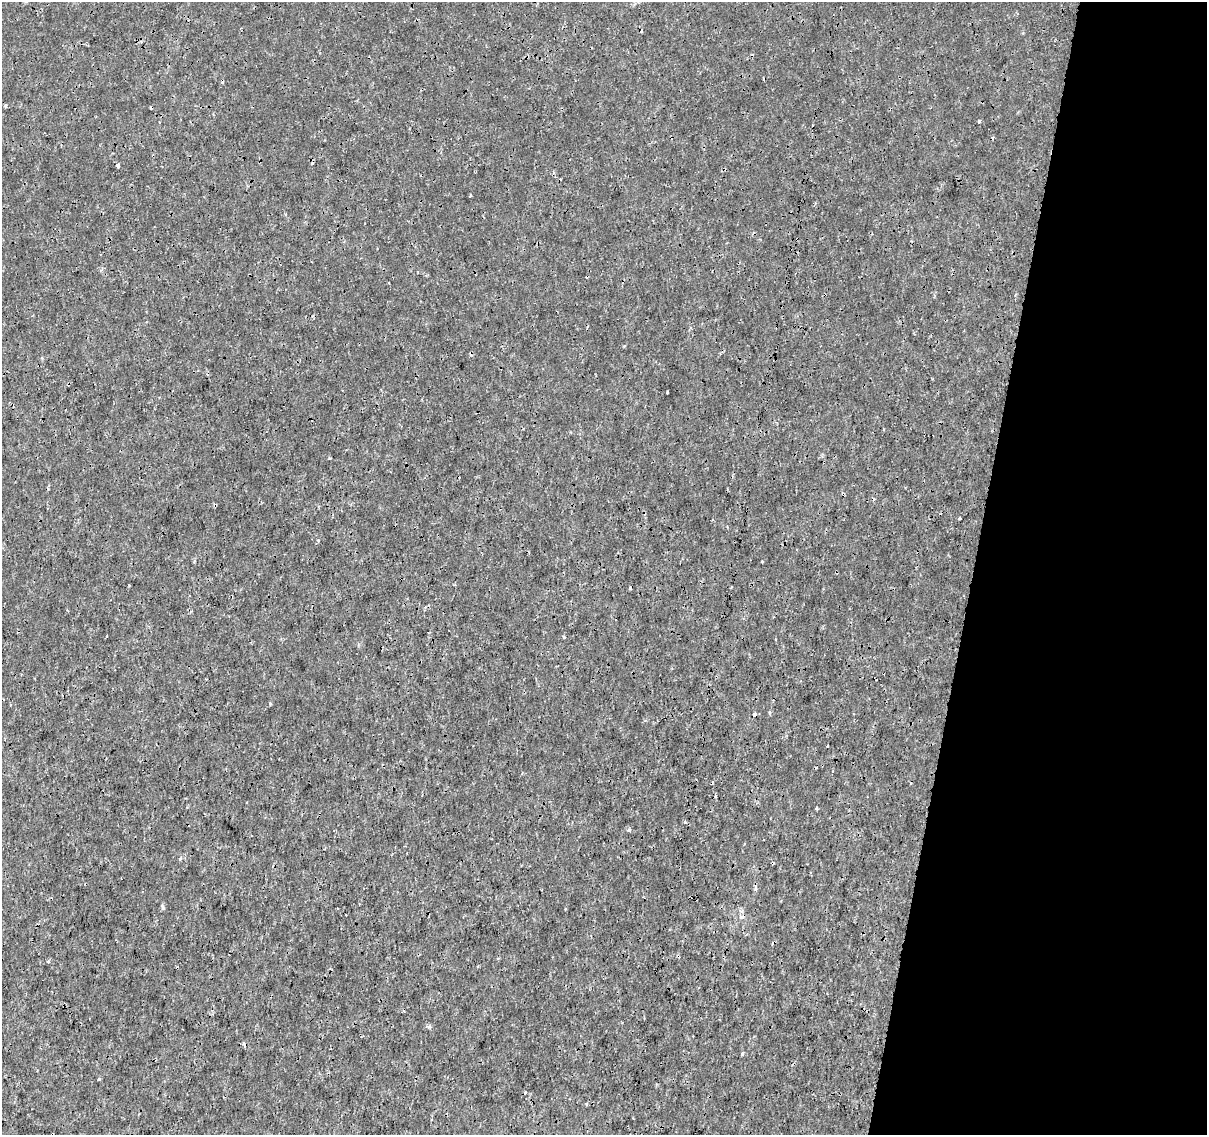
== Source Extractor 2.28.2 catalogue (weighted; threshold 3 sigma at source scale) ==
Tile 8 of 4 x 4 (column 4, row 2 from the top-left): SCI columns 3626-4830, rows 2550-3682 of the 4830 x 5040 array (HDU 1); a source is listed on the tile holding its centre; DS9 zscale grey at full resolution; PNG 1209 x 1137 px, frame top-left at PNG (2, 2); no overlay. Shown black and unused: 20% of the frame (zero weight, under 3 of 4 exposures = <1% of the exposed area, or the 3 px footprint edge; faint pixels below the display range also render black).
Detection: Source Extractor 2.28.2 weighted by HDU 2 'WHT'; one run over the whole footprint, this tile lists its part. Background -8.36e-05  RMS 7.9e-04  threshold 0.00354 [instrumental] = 3 sigma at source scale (4.5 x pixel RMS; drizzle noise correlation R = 1.50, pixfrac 1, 0.0396/0.0396 arcsec/px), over >= 5 px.
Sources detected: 26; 7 cosmic-ray / hot-pixel residue — not listed; the other 19 listed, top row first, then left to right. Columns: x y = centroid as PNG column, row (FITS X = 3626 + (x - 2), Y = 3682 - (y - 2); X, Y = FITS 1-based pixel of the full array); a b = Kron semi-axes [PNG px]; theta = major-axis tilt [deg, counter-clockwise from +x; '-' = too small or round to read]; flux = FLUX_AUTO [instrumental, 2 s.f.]
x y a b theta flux
26 2 5 3 - 0.098
6 105 4 3 - 0.14
979 121 4 3 - 0.13
118 165 3 3 - 0.32
624 346 4 3 - 0.068
329 458 3 3 - 0.07
960 518 3 3 - 0.12
318 540 4 2 - 0.061
762 562 3 2 - 0.073
755 714 4 3 - 0.35
817 808 4 3 - 0.08
685 822 4 4 - 0.088
629 830 4 4 - 0.21
180 858 5 3 - 0.08
346 915 3 2 - 0.07
48 962 4 3 - 0.076
429 1027 6 4 -1 0.13
742 1054 4 4 - 0.09
98 1079 3 3 - 0.24
Overlapping masked pixels (flux is a lower limit): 1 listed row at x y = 755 714
Isophote crosses this tile's border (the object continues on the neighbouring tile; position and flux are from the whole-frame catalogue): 1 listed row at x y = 26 2
Unlisted compact peaks at least as high as the median listed source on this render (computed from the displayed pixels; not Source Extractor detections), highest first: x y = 163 908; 270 704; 564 637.